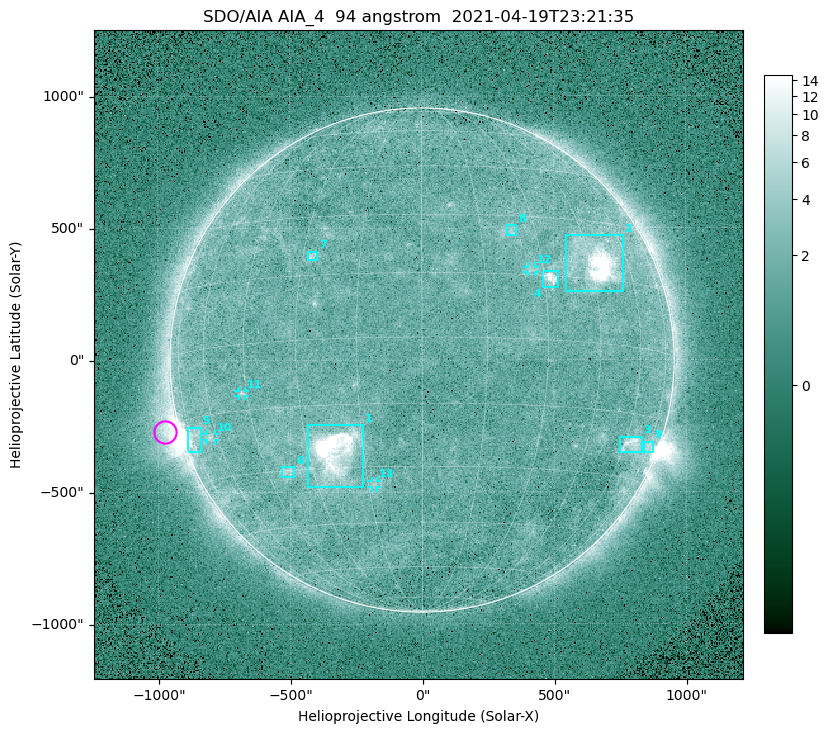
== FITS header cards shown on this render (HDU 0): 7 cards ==
TELESCOP= 'SDO/AIA '
INSTRUME= 'AIA_4   '
WAVELNTH=                   94
WAVEUNIT= 'angstrom'
DATE-OBS= '2021-04-19T23:21:35.15'
CTYPE1  = 'HPLN-TAN'
CTYPE2  = 'HPLT-TAN'

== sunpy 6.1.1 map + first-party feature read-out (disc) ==
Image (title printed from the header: SDO/AIA AIA_4  94 angstrom  2021-04-19T23:21:35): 512 x 512 px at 4.8 arcsec/px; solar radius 955 arcsec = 199 px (full disc in frame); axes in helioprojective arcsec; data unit not stated in the header (colour bar unlabelled)
Orientation: roll -0.138 deg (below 1 deg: not rotated)
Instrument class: DISC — disc imager (sunpy class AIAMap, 94 A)
Bright regions (active regions / flare kernels): reference = the median radial profile (limb darkening/brightening removed); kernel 5 px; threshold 5 sigma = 2.43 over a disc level ~1.73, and >= 1.15x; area >= 9 px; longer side >= 5 px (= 24 arcsec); searched inside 0.97 R_sun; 13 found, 13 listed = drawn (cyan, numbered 1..; 4 of them under ~33 arcsec drawn as corner ticks so the feature stays visible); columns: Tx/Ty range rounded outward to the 10 arcsec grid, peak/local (2 s.f.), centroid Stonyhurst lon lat
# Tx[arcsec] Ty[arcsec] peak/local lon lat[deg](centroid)
1 -430..-220 -480..-240 38 -23 -26
2 540..760 260..470 26 +47 +19
3 750..830 -350..-290 4.8 +63 -22
4 460..520 270..340 7 +32 +14
5 -890..-840 -350..-250 5.7 -73 -19
6 -540..-480 -440..-400 3.1 -38 -30
7 -430..-390 380..410 3.3 -27 +20
8 320..360 470..510 2.9 +23 +26
9 840..880 -350..-310 3.1 +74 -21
10 -820..-780 -300..-280 3.1 -63 -20
11 -700..-670 -140..-110 3.2 -46 -11
12 400..430 330..360 2.7 +27 +16
13 -190..-170 -480..-450 2.6 -13 -34
Off-limb structures (1.02-1.3 R_sun): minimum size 50 px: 6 found; the strongest spans PA ~90..115 deg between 1.02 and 1.21 R_sun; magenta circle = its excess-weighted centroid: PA ~105 deg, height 1.06 R_sun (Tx ~-980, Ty ~-270 arcsec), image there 5.4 x the reference